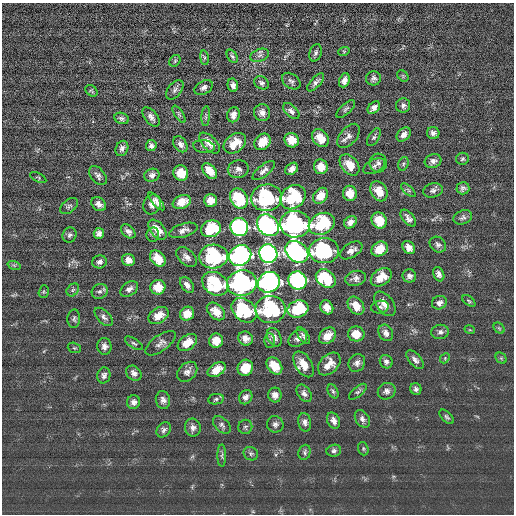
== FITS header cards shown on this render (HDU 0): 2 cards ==
NAXIS1  =                  512 / length of data axis 1
NAXIS2  =                  512 / length of data axis 2

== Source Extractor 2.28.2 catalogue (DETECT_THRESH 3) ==
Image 512 x 512 px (HDU 0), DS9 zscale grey, 1 PNG px = 1 image px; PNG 516 x 516 px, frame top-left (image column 1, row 512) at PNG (2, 3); each listed source drawn as its Kron ellipse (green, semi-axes under 4 px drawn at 4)
Background 0.71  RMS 15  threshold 46.4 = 3 sigma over >= 5 px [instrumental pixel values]
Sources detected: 181; all 181 listed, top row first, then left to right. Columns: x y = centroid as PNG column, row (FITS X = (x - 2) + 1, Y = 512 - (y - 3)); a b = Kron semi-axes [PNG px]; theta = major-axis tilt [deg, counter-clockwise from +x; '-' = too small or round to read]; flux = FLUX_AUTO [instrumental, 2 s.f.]
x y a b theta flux
344 51 6 4 18 1200
316 53 9 6 72 2900
260 55 10 6 21 3500
232 56 7 4 -58 2100
204 58 7 3 -82 1600
175 61 6 5 - 1400
403 76 6 5 - 1500
373 78 7 7 - 3400
344 80 7 5 68 5100
291 81 10 7 -37 3300
316 82 11 5 48 3300
262 83 8 6 -30 3200
233 85 7 5 -77 4300
204 88 10 6 28 4100
175 90 11 6 52 3700
91 91 7 5 -42 1500
403 105 7 7 - 3300
374 108 7 5 45 4800
346 109 12 5 42 2400
291 111 10 5 -44 3600
262 113 8 8 - 6100
179 114 10 4 -57 2100
233 115 7 6 - 5300
206 116 10 3 86 2100
151 117 11 6 -50 4700
122 118 7 5 -21 2800
433 133 6 6 - 3500
404 135 8 5 45 5300
349 136 14 8 49 5800
374 137 10 5 60 2400
320 138 10 7 -51 14000
292 140 7 7 - 15000
263 142 9 7 47 17000
209 143 13 6 -46 10000
235 143 12 9 37 16000
180 144 9 6 -54 4600
151 146 5 5 - 3100
204 146 11 6 -8 3000
122 148 8 6 67 3800
462 159 6 6 - 1900
433 161 8 6 18 4500
378 163 9 8 - 4500
403 164 7 5 73 2200
349 165 12 8 -50 16000
374 166 12 6 29 3800
321 167 7 7 - 12000
238 169 10 9 - 5300
292 169 7 5 41 5400
210 171 9 6 -50 13000
264 171 13 5 39 4800
181 173 8 7 - 16000
152 175 8 6 20 4100
98 176 11 7 -50 3800
38 178 9 4 -27 1300
463 188 6 6 - 3000
408 190 9 4 -42 2000
433 190 10 7 14 3500
379 191 11 8 -60 14000
350 193 8 7 - 14000
320 196 8 6 55 13000
293 197 14 11 38 75000
267 198 15 13 6 110000
239 199 10 8 -58 63000
210 200 6 6 - 10000
156 201 11 4 -49 5100
182 202 9 6 22 13000
99 204 8 6 -41 4600
152 204 10 8 64 6100
69 206 10 6 38 2600
463 217 9 7 23 3000
408 218 10 5 -49 4600
379 220 8 7 - 19000
350 222 7 5 44 6200
295 224 15 13 2 290000
322 224 13 10 27 74000
268 225 12 9 -45 450000
239 227 9 9 - 300000
211 229 10 8 19 63000
158 230 12 7 -51 13000
183 230 15 6 17 5800
128 231 8 5 -43 4600
99 233 5 5 - 4200
153 234 7 6 - 2400
70 235 8 7 - 3000
438 245 9 7 -41 3500
409 248 7 5 -53 6500
380 249 8 7 - 17000
351 250 12 7 32 6700
324 251 15 12 3 110000
297 252 12 9 -40 460000
268 254 9 9 - 660000
240 255 11 10 - 440000
187 257 12 7 -42 6100
213 257 14 12 6 110000
158 258 9 6 -48 17000
128 260 6 6 - 6900
100 262 7 6 - 3800
14 265 7 4 -18 1700
439 274 7 5 -67 4000
409 276 7 6 - 4400
381 277 11 8 35 15000
355 278 10 7 13 4900
326 279 11 8 -36 61000
297 280 9 8 - 310000
269 282 11 10 - 450000
242 283 15 13 10 280000
215 284 14 11 -33 72000
187 285 9 5 -51 5200
158 287 7 7 - 17000
129 289 10 6 34 5200
73 290 7 5 46 2400
100 291 8 7 - 3400
44 292 6 5 - 1400
469 301 7 3 -36 1500
439 303 7 6 - 4500
385 304 14 8 -52 9500
356 306 10 7 -53 13000
327 307 7 6 - 8900
380 307 9 6 8 3400
270 309 15 13 0 110000
298 309 11 8 20 63000
244 310 14 10 -45 73000
216 311 10 7 -43 11000
187 314 7 6 - 13000
158 316 11 7 30 13000
104 317 11 6 -45 3800
74 319 9 6 87 2700
499 328 6 4 -44 1600
470 330 5 3 - 890
440 332 8 7 - 3800
386 333 9 7 -59 5000
356 334 8 7 - 16000
303 336 9 5 -55 3100
327 336 9 7 42 14000
274 337 10 6 -63 5300
246 338 7 7 - 6900
298 338 10 7 37 5100
216 341 7 7 - 13000
269 341 7 5 90 2200
134 343 10 4 -33 2200
160 343 18 8 36 5600
187 343 11 7 35 15000
104 346 8 7 - 4500
74 348 7 5 -19 1500
445 358 5 4 - 1400
501 358 6 5 - 1600
415 360 11 6 -50 4600
386 362 7 6 - 3300
357 363 9 7 56 4800
304 364 14 8 -58 14000
329 364 13 9 45 11000
274 366 9 6 -51 18000
245 368 8 7 - 19000
217 370 10 6 30 13000
187 372 11 8 45 5400
134 373 8 6 -41 4500
104 375 8 6 76 3500
416 389 6 5 - 2800
333 391 7 5 -63 2000
387 391 9 8 - 4300
358 392 11 5 40 2400
304 393 10 6 -55 4200
275 395 7 7 - 5600
246 397 7 6 - 4600
216 399 8 5 11 2200
163 400 9 7 -76 4500
134 402 7 6 - 4200
447 417 9 5 -45 2200
362 419 9 6 -58 3800
333 421 8 6 -62 5000
305 422 9 6 -79 4300
275 424 8 8 - 3600
222 425 10 6 -44 3400
245 427 7 7 - 2500
193 428 9 8 - 4700
164 430 8 6 54 3200
363 449 7 5 -72 1600
334 451 7 6 - 2700
305 452 7 6 - 2500
251 454 7 6 - 2400
222 456 11 3 90 2000